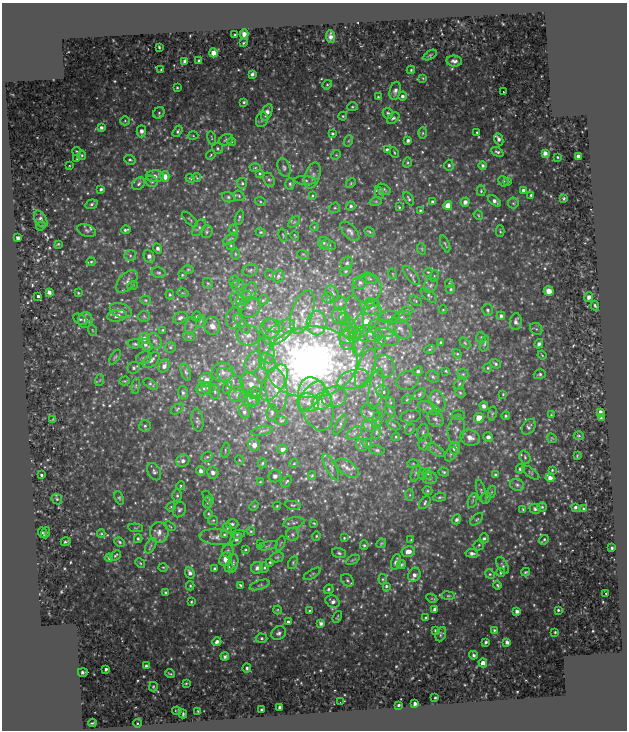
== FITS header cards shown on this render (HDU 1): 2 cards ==
NAXIS1  =                  625
NAXIS2  =                  728

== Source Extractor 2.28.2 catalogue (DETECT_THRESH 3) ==
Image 625 x 728 px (HDU 1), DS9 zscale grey, 1 PNG px = 1 image px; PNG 629 x 732 px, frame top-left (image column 1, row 728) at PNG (2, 3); each listed source drawn as its Kron ellipse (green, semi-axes under 4 px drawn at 4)
Background 1.42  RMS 0.36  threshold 1.07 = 3 sigma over >= 5 px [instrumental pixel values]
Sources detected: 580; of the 580, the 500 brightest by FLUX_AUTO listed and drawn (80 fainter detections omitted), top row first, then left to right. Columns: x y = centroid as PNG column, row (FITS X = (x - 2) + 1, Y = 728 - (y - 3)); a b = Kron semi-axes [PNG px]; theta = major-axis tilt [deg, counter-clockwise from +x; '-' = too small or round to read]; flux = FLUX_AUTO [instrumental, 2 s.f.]
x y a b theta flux
244 34 5 4 - 110
235 35 3 3 - 28
331 36 6 4 -84 100
243 43 3 2 - 27
159 47 3 3 - 29
213 53 4 4 - 250
430 55 7 3 32 31
185 61 4 3 - 83
199 61 3 3 - 47
454 61 8 5 -6 91
161 70 3 2 - 23
411 70 4 4 - 30
252 74 4 3 - 65
423 78 4 3 - 24
327 85 5 4 - 37
177 88 3 3 - 27
395 91 9 5 78 88
503 92 3 2 - 30
402 96 4 4 - 64
378 97 4 3 - 26
244 102 3 3 - 36
352 107 5 4 - 29
267 112 9 5 66 150
159 113 6 5 - 42
388 113 5 5 - 69
343 116 4 4 - 27
393 118 7 5 37 53
262 120 7 5 70 60
125 121 5 4 - 31
101 127 3 3 - 64
141 131 6 4 89 120
177 131 6 4 57 48
477 132 3 2 - 27
332 133 3 3 - 44
423 133 6 4 89 36
193 136 5 3 - 23
211 138 6 2 -76 21
499 139 6 4 -67 78
226 140 7 5 27 51
408 140 4 3 - 56
348 141 6 3 70 30
232 142 4 3 - 22
217 148 6 5 - 46
387 150 4 4 - 84
77 152 4 2 - 25
394 152 5 3 - 27
497 152 6 4 -27 55
545 153 4 4 - 120
82 155 5 4 - 25
211 155 5 4 - 25
336 155 5 4 - 30
578 156 4 4 - 80
557 157 3 2 - 24
77 158 4 3 - 24
130 160 6 4 -21 32
407 162 5 3 - 28
449 165 5 4 - 53
69 166 4 3 - 21
483 166 4 4 - 55
255 168 5 3 - 26
284 168 9 6 -69 73
260 173 4 3 - 31
313 175 13 7 72 130
155 176 9 6 1 150
165 176 5 4 - 190
190 178 4 3 - 22
197 178 4 2 - 22
269 179 7 5 -61 54
305 180 11 3 -3 46
152 181 6 5 - 51
503 181 5 5 - 50
508 181 3 3 - 23
242 183 5 5 - 44
351 183 5 4 - 28
139 184 7 5 47 57
290 184 6 4 -89 42
101 189 3 3 - 56
384 189 7 5 -29 50
523 190 3 3 - 69
481 191 5 4 - 31
380 193 7 4 -71 31
531 195 4 3 - 36
239 196 6 5 - 40
312 196 4 3 - 26
228 197 6 5 - 53
409 198 7 3 -60 40
564 199 3 3 - 42
260 201 5 3 - 29
376 201 6 4 18 30
495 201 7 4 -37 100
432 202 4 3 - 72
465 202 4 4 - 120
513 203 5 5 - 41
92 204 6 4 19 47
448 205 4 4 - 260
351 206 4 4 - 56
399 207 3 2 - 24
335 208 5 5 - 37
420 210 3 2 - 28
478 215 5 4 - 25
239 218 7 2 75 33
41 219 9 5 -60 100
190 219 10 2 -45 28
294 222 7 4 45 40
41 226 5 4 - 31
314 227 4 3 - 22
199 228 9 5 57 60
87 230 10 6 -20 53
126 230 5 3 - 43
234 230 6 4 -88 37
350 231 12 6 -47 93
500 231 6 3 -88 29
207 232 6 6 - 47
261 232 5 4 - 32
370 232 5 4 - 31
283 235 7 3 -78 22
295 236 5 3 - 21
18 238 4 3 - 81
230 239 8 4 35 46
324 243 6 6 - 57
58 244 3 2 - 22
445 244 9 3 -67 32
329 245 7 5 -16 42
231 246 4 4 - 22
158 248 5 4 - 76
422 249 6 3 -72 23
235 254 5 3 - 27
303 254 6 3 -18 25
130 255 6 5 - 53
149 256 7 5 -68 110
91 262 4 3 - 30
347 263 7 5 48 55
188 270 6 4 1 34
250 270 8 6 17 62
346 271 5 4 - 32
428 272 4 3 - 21
159 273 7 5 -13 53
393 274 5 3 - 23
182 275 4 4 - 26
270 275 5 3 - 21
411 275 12 5 -50 73
278 276 6 5 - 47
434 276 6 3 72 25
369 278 8 5 -18 64
127 281 13 7 48 130
234 281 5 5 - 39
208 283 5 4 - 36
360 283 7 6 - 70
449 284 4 2 - 31
133 285 5 3 - 22
238 285 6 5 - 50
430 285 8 6 51 67
367 289 14 14 - 290
451 289 5 4 - 43
250 291 10 6 67 110
549 291 5 5 - 200
49 292 4 4 - 87
78 293 3 2 - 23
183 293 6 3 -17 26
332 293 8 6 -60 79
170 295 5 4 - 30
429 295 10 5 -39 57
38 296 3 3 - 63
589 297 5 4 - 110
244 298 9 5 36 86
328 298 6 5 - 49
145 300 5 4 - 30
263 300 6 4 42 37
416 301 6 4 -33 34
238 302 10 6 -52 100
370 302 5 3 - 32
340 303 7 6 - 69
595 306 5 3 - 36
249 307 11 10 - 170
372 307 9 7 43 120
121 310 11 7 -19 140
443 310 4 4 - 26
488 310 6 5 - 55
407 311 6 4 0 37
302 312 23 10 72 420
117 316 10 5 7 130
144 316 6 5 - 36
340 316 8 8 - 120
501 316 4 4 - 60
197 317 5 5 - 46
354 317 22 9 -84 300
389 317 10 6 5 91
401 317 10 5 20 83
180 318 7 5 26 78
234 318 11 8 77 100
80 319 7 5 -31 42
345 319 6 5 - 59
85 320 8 7 - 130
201 321 6 4 71 46
365 322 21 9 46 660
516 322 8 6 85 100
317 323 12 9 90 260
242 324 12 4 -54 81
191 325 8 5 74 54
212 326 9 8 - 190
273 326 10 6 -12 96
349 328 10 7 -82 150
382 328 14 8 -16 200
400 328 13 8 -33 160
270 329 10 9 - 160
536 329 6 5 - 41
92 330 6 3 -70 24
163 330 3 2 - 26
279 332 18 9 37 300
368 334 15 8 -7 220
248 335 11 10 - 190
350 335 11 8 16 200
189 337 6 4 -19 33
387 337 13 8 -16 170
481 337 6 5 - 38
145 338 5 5 - 110
347 340 9 7 88 150
155 341 9 6 -53 60
360 341 14 7 74 170
380 342 7 5 62 57
441 343 4 3 - 44
465 343 6 4 -46 33
135 344 8 4 1 48
484 344 8 3 73 36
539 344 5 4 - 81
146 345 8 5 -33 96
170 347 6 5 - 40
430 349 5 3 - 28
266 350 13 7 -76 140
457 354 5 4 - 29
542 355 4 3 - 21
115 357 8 3 58 37
144 358 8 6 23 69
151 360 10 6 43 110
253 362 11 8 63 150
268 362 10 7 -60 140
311 362 46 35 5 18000
495 364 6 3 -37 39
164 366 7 5 56 110
385 366 11 9 -68 210
134 368 6 5 - 67
366 368 21 8 70 360
488 368 5 4 - 33
418 371 5 4 - 59
446 371 3 2 - 23
186 372 9 4 -71 51
223 372 11 9 5 150
463 374 6 5 - 33
540 374 6 4 18 52
433 377 7 5 -35 44
231 379 16 7 -37 180
353 379 16 9 18 280
100 380 6 3 70 27
206 380 7 6 - 140
407 380 11 9 27 110
125 381 5 4 - 27
274 383 20 10 59 430
150 384 8 4 -35 45
459 384 7 4 54 38
251 385 13 9 -57 230
136 386 8 4 82 40
227 387 6 4 64 39
208 388 6 5 - 55
203 389 7 6 - 78
376 389 21 7 80 240
276 390 22 11 -84 460
383 391 7 6 - 69
215 392 7 4 -81 41
183 393 6 5 - 59
254 393 6 6 - 68
460 393 5 4 - 34
237 394 8 7 - 110
419 394 7 5 42 48
503 394 4 4 - 22
311 396 18 8 50 330
334 397 13 10 11 240
253 399 7 6 - 85
407 399 5 3 - 24
249 400 10 6 -30 78
322 401 10 8 34 200
437 401 11 7 -70 130
390 402 5 3 - 28
308 403 11 9 -18 200
316 404 27 16 -71 660
484 406 4 4 - 100
429 408 11 5 -22 91
177 409 7 3 36 36
390 411 6 4 -46 35
244 412 7 5 -73 65
600 412 4 3 - 99
272 413 8 5 82 63
370 413 10 8 -41 100
492 413 7 3 81 29
458 415 6 5 - 42
551 415 4 3 - 24
411 416 10 6 11 73
506 416 4 4 - 39
479 418 5 4 - 470
601 418 4 3 - 41
53 419 4 2 - 26
435 419 9 7 -39 93
197 420 11 6 -82 68
281 420 6 4 -15 33
377 420 9 5 76 54
340 424 11 4 62 46
370 425 6 6 - 81
393 425 7 4 -28 43
145 426 6 6 - 53
529 427 8 6 55 66
410 429 5 3 - 28
456 429 15 8 82 160
262 431 11 4 14 57
376 432 7 4 72 50
423 432 8 5 79 59
354 433 8 5 36 75
579 436 5 4 - 32
396 437 4 3 - 28
488 437 5 4 - 110
470 438 10 7 -18 190
552 438 5 4 - 24
425 442 8 6 63 68
367 443 5 5 - 55
254 445 6 6 - 160
362 445 6 6 - 62
455 448 6 5 - 160
282 449 5 4 - 94
225 450 7 3 78 33
377 450 7 4 -7 56
436 450 10 5 -35 73
451 454 8 5 60 68
577 456 3 2 - 24
207 457 6 5 - 43
525 457 7 5 -69 50
239 460 5 3 - 22
183 461 6 6 - 110
262 463 5 4 - 31
294 463 4 4 - 28
413 464 5 3 - 22
331 467 15 5 -62 98
347 468 13 7 -35 160
520 469 5 4 - 51
552 470 3 3 - 23
201 471 5 4 - 99
154 472 9 6 -62 69
213 472 6 5 - 110
444 472 5 4 - 39
416 473 9 4 72 46
531 473 10 4 -37 39
423 474 5 3 - 28
428 474 5 3 - 33
41 475 3 2 - 31
312 475 4 4 - 26
495 475 4 3 - 40
275 476 6 6 - 94
430 478 7 6 - 74
550 478 4 4 - 140
287 481 6 3 48 34
260 482 4 4 - 25
517 485 7 6 - 58
181 486 4 3 - 26
427 491 5 4 - 34
481 492 12 4 -74 60
491 492 6 4 70 31
410 495 6 4 88 36
177 496 6 5 - 41
208 497 8 3 -55 28
440 497 6 4 5 36
119 498 7 4 -68 36
486 498 6 4 67 37
57 499 6 4 -46 34
473 501 8 3 71 36
208 502 6 4 84 35
425 503 7 4 51 46
293 505 8 4 -8 40
254 506 5 3 - 24
277 506 4 3 - 25
171 507 5 4 - 24
542 507 4 4 - 33
575 507 3 3 - 50
583 508 3 3 - 34
523 509 3 3 - 31
535 509 6 5 - 71
179 510 8 6 64 61
208 514 4 4 - 28
456 519 5 4 - 71
477 519 7 4 44 35
213 520 5 4 - 28
294 523 11 5 12 71
314 523 4 3 - 23
232 524 6 4 -2 64
170 526 6 3 -37 23
135 528 7 3 -5 27
227 528 5 3 - 22
251 531 4 4 - 28
159 532 10 9 - 190
43 533 5 2 - 22
46 533 6 3 71 30
101 534 4 3 - 22
238 534 7 3 11 34
292 534 6 6 - 56
224 535 3 3 - 28
316 536 5 4 - 29
217 537 18 8 -4 130
344 538 3 3 - 23
484 538 5 4 - 47
138 539 4 4 - 39
236 539 7 5 46 78
411 540 4 3 - 27
544 540 5 2 - 37
66 542 5 3 - 46
120 542 5 3 - 33
280 543 8 2 69 22
381 543 5 4 - 30
260 544 4 4 - 32
364 545 5 4 - 34
479 545 6 5 - 34
151 546 8 4 61 59
268 546 10 3 11 39
612 548 3 3 - 35
246 550 3 3 - 25
228 551 6 6 - 71
408 551 6 5 - 160
339 553 7 4 -16 46
472 553 6 4 -8 87
115 555 6 3 41 30
277 557 7 5 12 40
109 558 4 3 - 50
226 559 7 6 - 210
353 560 7 2 27 27
270 562 3 2 - 26
293 562 7 4 65 37
396 562 8 4 72 85
140 563 5 4 - 30
233 563 9 5 79 54
401 564 5 4 - 45
503 565 9 5 -59 57
163 567 5 3 - 22
229 567 5 4 - 39
257 568 6 6 - 87
264 568 5 4 - 32
215 569 3 3 - 46
501 572 4 4 - 34
526 572 4 3 - 30
190 573 6 4 -66 83
312 574 9 3 31 32
490 574 5 4 - 33
414 575 7 6 - 110
383 579 5 4 - 29
347 580 7 5 -46 55
241 585 4 3 - 35
260 585 10 4 17 55
497 585 4 3 - 32
190 586 4 4 - 31
386 586 4 3 - 38
329 589 5 4 - 48
166 593 4 3 - 38
606 593 3 2 - 27
448 596 6 3 -8 29
432 598 6 3 -25 24
191 602 3 2 - 29
333 602 7 5 -30 75
435 609 4 4 - 110
277 610 4 4 - 26
309 610 3 2 - 23
558 610 3 3 - 31
517 611 4 4 - 86
337 617 6 2 69 22
426 618 4 2 - 36
288 622 3 3 - 45
321 623 4 4 - 80
435 630 3 3 - 29
494 630 3 3 - 29
555 632 3 3 - 26
279 633 8 6 31 80
441 634 7 5 69 41
262 638 6 4 -3 45
217 642 4 4 - 79
486 642 3 3 - 37
507 642 4 3 - 78
473 655 4 4 - 50
225 656 4 3 - 58
483 663 4 3 - 150
146 666 3 3 - 48
247 668 4 4 - 47
106 669 3 3 - 48
83 672 5 3 - 66
170 674 5 2 - 28
186 683 4 3 - 27
153 687 5 3 - 28
435 698 3 2 - 22
340 702 2 2 - 23
415 703 3 3 - 58
398 705 3 2 - 31
279 707 4 3 - 36
261 710 3 2 - 28
177 711 5 2 - 24
198 711 3 2 - 24
183 714 4 3 - 34
92 723 4 2 - 30
137 723 4 3 - 23
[80 fainter detections neither listed nor drawn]